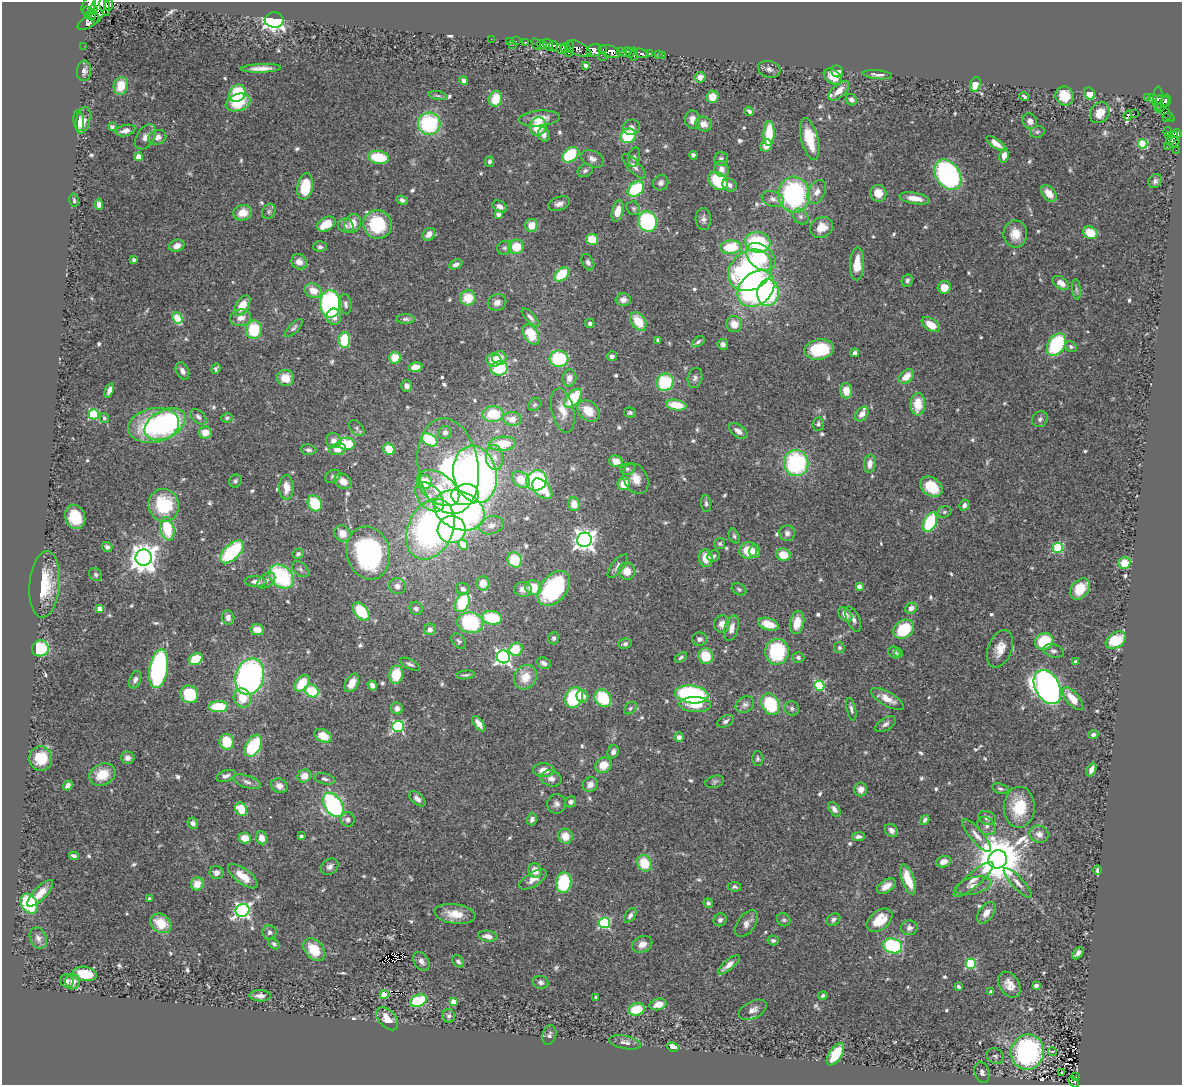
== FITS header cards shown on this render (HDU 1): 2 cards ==
NAXIS1  =                 1180
NAXIS2  =                 1083

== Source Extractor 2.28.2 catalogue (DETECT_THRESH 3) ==
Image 1180 x 1083 px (HDU 1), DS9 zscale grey, 1 PNG px = 1 image px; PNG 1184 x 1087 px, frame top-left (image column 1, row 1083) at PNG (2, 2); each listed source drawn as its Kron ellipse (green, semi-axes under 4 px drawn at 4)
Background 0.491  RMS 0.03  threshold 0.0902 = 3 sigma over >= 5 px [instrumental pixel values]
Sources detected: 655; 1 with non-positive FLUX_AUTO (blend fragments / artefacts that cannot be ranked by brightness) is neither listed nor drawn; of the other 654, the 500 brightest by FLUX_AUTO listed and drawn (154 fainter detections omitted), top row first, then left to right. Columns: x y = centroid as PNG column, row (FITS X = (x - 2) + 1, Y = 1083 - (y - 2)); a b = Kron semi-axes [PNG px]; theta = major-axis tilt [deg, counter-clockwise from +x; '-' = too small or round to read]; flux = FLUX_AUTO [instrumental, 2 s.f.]
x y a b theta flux
109 5 6 3 84 240
89 6 9 6 62 950
105 6 10 5 -77 620
98 9 14 7 75 760
93 10 5 3 - 78
88 13 6 3 -75 280
92 14 5 3 - 270
274 20 9 7 -3 580
88 22 12 6 30 340
491 39 2 2 - 11
510 41 3 3 - 35
516 41 2 2 - 10
525 42 3 3 - 35
536 44 6 3 -61 210
513 45 2 2 - 11
542 45 5 4 - 350
548 45 6 4 -60 35
84 46 2 2 - 6.7
554 46 5 3 - 150
565 48 5 4 - 160
561 49 5 4 - 150
570 49 8 3 78 240
578 49 13 6 -27 650
594 50 8 6 16 530
603 50 4 2 - 140
610 52 11 5 -18 830
621 52 3 3 - 160
626 52 6 3 32 270
630 53 4 2 - 67
641 53 7 3 -15 110
649 53 3 3 - 100
634 54 6 3 -88 43
658 54 4 3 - 37
663 55 2 2 - 5.6
603 57 4 2 - 18
585 65 4 4 - 7.7
261 68 20 4 2 18
769 69 11 8 -16 7.7
84 71 10 7 85 8.8
837 71 6 5 - 20
877 75 15 4 -5 9.2
700 77 5 5 - 16
833 77 10 7 -36 32
464 80 4 4 - 7.8
975 84 7 5 73 41
121 86 9 7 77 39
839 91 13 6 43 20
237 93 9 7 59 130
1090 94 6 5 - 47
438 96 9 4 -11 4.7
1024 96 5 3 - 4.6
1065 96 9 9 - 40
713 97 6 6 - 31
1147 97 3 2 - 15
1152 98 4 3 - 94
496 99 8 6 78 55
1158 99 12 5 87 33
851 100 6 5 - 8.1
1166 101 6 4 76 190
238 102 13 8 19 63
1159 102 7 3 81 39
1163 104 9 4 55 280
749 111 5 3 - 6.1
1165 112 12 4 -45 51
1100 113 11 9 51 26
1134 114 2 2 - 4500
1128 116 5 3 - 53
539 118 20 7 5 28
1166 118 2 2 - 11
83 120 13 7 77 23
693 120 9 7 -84 19
79 121 10 5 -84 14
1030 121 8 7 - 10
429 124 11 11 - 190
704 124 8 7 - 16
538 126 9 8 - 55
112 127 4 3 - 6.9
631 127 8 7 - 11
125 131 10 5 14 12
1168 131 4 3 - 110
1037 132 7 5 15 4.3
1177 133 4 4 - 170
544 134 7 5 -72 11
769 134 12 5 87 75
1169 135 3 2 - 21
628 136 8 7 - 100
145 137 14 8 56 13
157 137 9 7 20 14
1172 138 8 4 49 170
810 139 21 8 -76 58
1174 142 6 3 42 120
996 144 11 4 -34 17
1143 144 4 4 - 120
766 146 6 5 - 25
1167 147 2 2 - 7.3
1176 150 2 2 - 5.2
571 155 9 6 41 100
693 155 4 4 - 6.8
1004 156 7 4 78 15
139 157 4 4 - 34
378 157 10 6 -8 80
634 157 10 5 75 6.3
592 159 12 8 -25 11
721 159 7 7 - 6.8
489 162 5 4 - 5.9
634 166 16 6 -47 10
721 169 8 7 - 12
585 171 8 6 32 6.1
948 175 16 11 -56 330
718 181 11 8 -41 93
1155 181 7 6 - 6.3
661 183 8 7 - 8.5
729 185 7 6 - 7.4
305 186 13 8 81 74
636 189 9 6 38 120
817 192 12 8 62 14
878 193 8 8 - 32
1049 193 9 6 -49 29
794 195 18 16 -84 310
915 198 15 5 -9 24
773 199 11 7 -19 11
74 200 6 4 -78 4.2
402 200 6 4 -22 6.3
99 204 5 4 - 9.3
559 204 11 6 18 11
500 206 7 5 -29 9
633 208 7 6 - 4.5
269 211 8 6 61 5.5
618 211 11 5 75 30
243 213 9 7 15 31
498 214 4 4 - 17
801 217 9 6 -46 7.5
703 219 11 7 -86 8.6
648 221 10 9 - 200
352 223 9 8 - 27
326 224 10 6 28 42
377 224 14 14 - 130
531 225 6 6 - 31
346 226 8 7 - 7.8
821 227 12 10 29 26
1090 233 7 6 - 48
429 234 7 5 48 13
1015 234 13 12 - 30
592 239 6 5 - 44
758 242 12 10 -9 160
177 246 8 6 19 15
320 247 6 5 - 5.6
516 247 7 7 - 43
731 247 10 6 5 77
505 248 7 6 - 6.2
761 257 16 11 -40 83
134 260 4 4 - 4.7
299 262 8 7 - 16
588 262 9 5 -61 7.2
456 264 7 4 25 9.3
857 264 16 7 88 38
750 270 23 19 37 430
562 274 8 5 42 74
907 280 6 5 - 5.8
1061 283 9 6 -34 16
944 287 6 6 - 23
756 289 20 16 44 460
1076 289 10 4 -84 4.6
313 291 9 7 -26 25
768 293 13 11 85 170
468 298 8 7 - 49
623 300 7 6 - 13
497 302 9 8 - 13
330 304 14 10 -87 330
346 304 10 5 -82 6.5
242 305 11 6 56 36
334 317 8 7 - 19
530 317 12 4 -48 7.3
177 318 6 4 -64 76
241 318 10 8 6 17
405 319 9 5 0 5.6
638 321 10 7 -54 49
590 323 4 4 - 4.7
734 324 8 7 - 24
931 325 10 6 -34 34
294 328 12 5 45 5.8
254 330 9 8 - 83
531 334 11 7 -58 62
345 340 8 5 89 92
658 340 4 4 - 5.6
698 342 7 4 34 5.1
723 344 6 5 - 9.7
1056 345 12 8 60 160
1071 347 6 5 - 4.1
819 349 15 10 8 110
855 353 4 4 - 9.9
612 356 5 5 - 6
395 358 6 6 - 42
499 358 7 7 - 22
559 359 9 8 - 120
494 360 7 6 - 25
415 367 7 4 10 23
499 368 8 7 - 100
216 369 5 4 - 4.2
182 371 9 6 -62 9.4
906 376 9 6 41 23
285 378 8 8 - 29
569 378 8 7 - 16
695 378 10 7 77 7.6
665 382 9 8 - 110
407 386 6 5 - 8.9
109 390 7 4 69 10
846 391 7 6 - 29
573 398 11 6 51 95
918 404 11 7 89 45
535 405 7 5 50 4.1
676 405 10 5 -9 50
563 411 22 11 -77 32
588 411 12 9 -42 37
630 413 6 5 - 4.3
94 414 5 5 - 150
493 414 10 8 7 65
862 414 8 5 51 16
198 417 9 6 -42 7.2
104 418 5 4 - 4.7
227 418 5 4 - 4.6
512 419 9 7 -8 20
1040 419 8 7 - 6.5
165 424 22 14 28 330
818 424 7 5 84 5.5
154 425 26 17 11 160
357 428 9 6 -47 5.3
738 431 10 6 -37 13
205 432 6 6 - 25
445 433 6 6 - 8.2
430 440 8 5 -34 110
333 441 8 7 - 14
346 444 8 6 -2 78
503 444 13 7 4 57
338 449 8 6 10 19
389 449 6 5 - 38
309 450 8 5 -7 6.1
494 457 12 8 -85 17
616 461 7 5 -27 23
796 463 13 12 - 240
870 464 9 6 84 16
448 466 48 30 -81 230
627 469 7 5 12 5
475 474 29 21 -76 950
333 476 8 6 32 5.6
636 479 16 11 -61 26
521 480 10 7 -36 45
537 480 10 10 - 190
235 481 6 6 - 5.1
343 481 9 7 -31 17
425 482 7 7 - 52
624 484 6 6 - 42
286 487 12 7 -89 24
931 487 12 9 -37 69
438 488 24 14 -36 72
542 489 12 7 -46 50
465 495 14 10 5 260
430 497 17 11 -47 27
315 503 8 7 - 85
706 503 9 5 -85 4.9
574 504 7 6 - 22
164 505 16 15 - 110
964 505 6 5 - 7.7
459 510 26 19 -23 640
944 512 7 5 15 4.1
75 517 12 10 -70 66
930 522 10 6 65 120
491 525 13 9 15 17
167 529 11 7 -79 82
430 529 32 22 65 630
452 529 14 13 - 280
342 533 9 7 -46 26
787 533 8 8 - 9.2
734 536 8 5 -66 4.5
584 540 7 7 - 1500
720 544 5 5 - 4.3
463 545 5 4 - 48
107 547 5 5 - 5.7
1058 548 5 5 - 140
748 550 9 8 - 43
755 551 7 5 -88 12
232 552 14 7 43 170
368 553 27 21 -76 370
298 554 5 5 - 5.4
783 555 7 6 - 35
713 556 6 5 - 5.2
144 558 8 8 - 2600
706 558 9 7 -81 31
515 560 8 7 - 60
1124 563 6 6 - 45
618 566 14 6 52 9
300 569 9 6 -42 6.2
627 571 9 8 - 24
96 575 7 5 -46 4.4
281 576 14 10 -41 200
266 580 10 6 36 9.5
256 582 10 5 -4 12
483 583 7 6 - 26
45 584 33 15 85 84
397 586 8 8 - 11
859 586 4 4 - 18
533 588 8 7 - 45
554 588 20 13 50 210
463 589 7 6 - 8.3
523 589 9 7 -4 13
739 589 8 5 -29 4.5
1080 589 12 8 48 53
462 603 10 6 63 100
100 608 4 4 - 28
416 608 7 6 - 6.8
911 608 6 5 - 12
361 611 10 6 -49 85
845 614 8 5 -45 15
228 617 7 6 - 9
492 618 10 7 -9 94
853 619 13 6 -65 10
470 623 13 10 -5 180
797 623 12 7 78 33
722 624 8 8 - 16
768 624 10 6 -18 39
732 628 13 6 75 15
430 629 6 5 - 10
904 629 11 8 38 97
257 630 7 5 -7 21
554 638 6 5 - 5.5
700 639 7 6 - 7.1
1116 640 11 7 33 77
459 641 9 6 -50 4.6
1044 641 9 8 - 79
625 644 7 5 9 6.5
839 647 5 5 - 4.2
40 648 8 8 - 94
516 649 7 6 - 52
1000 649 19 12 69 28
1053 651 11 6 -15 7.5
777 652 13 12 - 130
894 652 6 5 - 8.7
899 653 5 4 - 4.7
706 656 8 7 - 50
503 657 6 6 - 630
681 657 7 4 35 4.3
798 658 6 5 - 4.9
196 659 7 5 29 65
1076 662 4 4 - 12
544 663 7 5 -21 11
410 664 11 5 -26 5.9
158 669 19 9 80 340
396 675 9 7 79 57
465 675 9 4 7 4.2
250 677 18 14 74 570
525 677 13 11 57 35
135 680 9 5 69 8.8
302 683 9 6 52 55
352 683 10 6 62 26
372 685 5 4 - 9.7
819 686 5 5 - 140
1047 687 18 12 -61 1000
312 691 7 6 - 68
189 694 9 8 - 110
692 694 17 9 -7 280
582 696 6 5 - 20
574 697 10 8 65 130
242 698 9 8 - 40
603 698 9 7 -48 100
887 699 18 7 -30 23
1073 699 14 6 -50 35
770 704 11 8 -62 120
695 705 16 7 -1 37
745 705 10 7 34 8.9
218 707 9 5 2 81
397 708 6 6 - 11
630 708 7 5 42 4.2
792 708 7 7 - 6
851 709 11 4 -78 7
725 721 9 5 28 6.5
479 724 9 4 -54 17
885 724 11 6 32 8.3
398 726 6 5 - 260
1093 735 5 4 - 5.8
323 736 9 6 -26 40
679 737 4 4 - 8.3
227 742 8 7 - 58
253 746 12 7 60 140
613 752 7 5 65 9.2
41 758 12 11 - 53
128 758 7 6 - 11
758 758 7 6 - 4.6
604 765 8 7 - 33
544 770 11 7 0 22
1091 770 7 4 66 14
102 775 13 10 27 45
226 776 10 5 18 7.9
304 776 7 6 - 20
551 778 10 8 -14 12
325 779 10 5 -15 6.3
247 782 14 6 -18 8.9
715 782 9 6 18 5.3
590 785 8 7 - 13
68 786 5 4 - 10
279 786 8 7 - 14
861 789 7 6 - 14
1000 789 8 5 -17 4.9
417 799 9 5 -41 9.1
571 802 6 5 - 7.6
556 804 9 9 - 8.6
333 805 13 8 -56 350
1019 807 20 15 88 73
241 809 7 5 -63 48
834 809 8 5 -54 8.7
987 818 9 6 -19 8.7
348 819 7 7 - 7.7
532 819 6 5 - 7.5
925 820 5 4 - 5.7
193 823 6 5 - 8.3
986 826 10 8 -43 9.1
891 830 7 6 - 11
1039 834 9 8 - 15
301 836 4 3 - 6.4
565 836 7 7 - 28
977 836 21 6 -49 15
858 837 6 4 7 6.2
245 838 6 5 - 30
261 838 6 5 - 22
74 856 5 3 - 6.6
998 859 9 9 - 10000
944 862 7 5 19 17
644 863 8 7 - 59
330 867 9 7 36 8.9
535 870 7 6 - 20
1097 870 5 4 - 5.3
216 873 7 6 - 10
243 876 18 7 -36 38
908 879 16 6 -70 45
533 880 16 7 31 15
974 880 25 7 41 21
564 883 10 7 85 140
1018 883 19 6 -48 14
197 884 7 6 - 28
886 886 10 6 33 17
973 886 18 8 13 17
734 887 7 5 -7 4.3
40 893 17 6 46 27
150 899 4 3 - 7.7
708 903 5 4 - 5.8
29 904 10 7 -61 120
243 910 7 6 - 600
986 913 12 7 52 18
455 914 21 10 -8 36
630 915 8 5 57 6.7
720 920 7 6 - 7
784 920 7 6 - 4.8
833 920 7 5 35 5.6
879 920 14 9 38 44
161 923 11 9 -33 45
604 923 5 5 - 220
746 923 15 8 54 14
909 928 8 7 - 9.5
269 932 7 7 - 6.2
488 936 10 5 -9 14
38 938 11 8 -66 13
773 940 6 4 -12 4.5
274 944 6 4 -43 4.7
642 944 10 8 25 16
893 946 9 7 -15 180
314 950 13 9 -51 52
1078 953 7 4 48 8.2
421 961 10 7 -55 9.9
458 961 7 5 -50 5.2
971 964 5 5 - 160
729 965 13 5 40 19
85 974 12 7 -10 54
67 981 7 6 - 6.4
73 981 8 7 - 15
541 982 8 6 -13 6.9
1009 985 14 9 -56 22
1036 985 4 4 - 13
958 987 4 3 - 4.1
991 992 4 4 - 8.9
384 995 4 4 - 60
260 996 10 5 -1 10
823 996 5 4 - 4.4
596 997 4 3 - 8.9
418 1001 8 5 22 110
453 1002 4 4 - 25
658 1004 8 5 13 22
637 1009 8 6 16 64
753 1010 15 8 26 14
449 1016 6 6 - 5.5
387 1019 14 8 -49 27
549 1035 10 6 75 6.2
625 1042 16 6 -11 11
673 1047 6 4 -29 14
1028 1052 17 16 - 430
1053 1052 4 3 - 20
835 1054 12 6 57 53
995 1056 9 7 -31 7.1
982 1072 11 7 -76 9
1061 1073 3 2 - 4.7
1075 1077 3 3 - 12
1074 1082 6 4 -45 28
At the frame edge (FLAGS 8, measured only in part): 1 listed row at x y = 1074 1082
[154 fainter detections neither listed nor drawn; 1 non-positive-flux detection neither listed nor drawn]